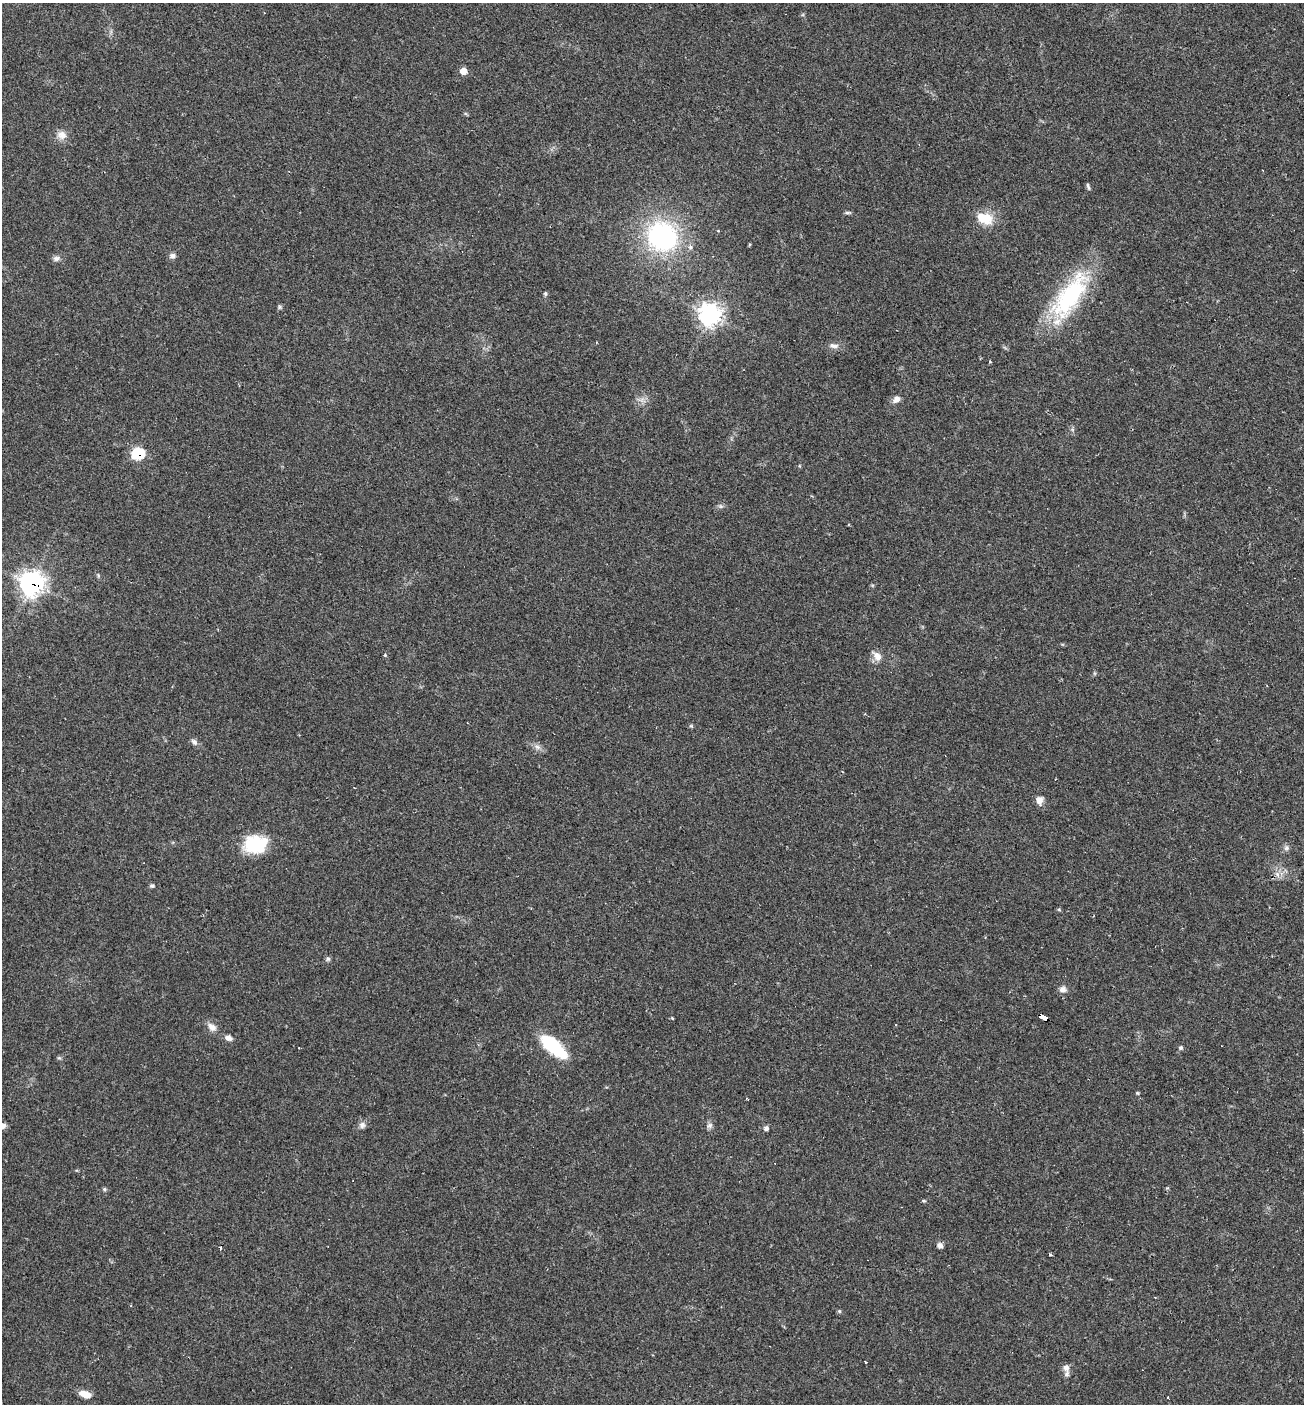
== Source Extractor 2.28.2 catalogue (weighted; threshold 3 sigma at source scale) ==
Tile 6 of 4 x 4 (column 2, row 2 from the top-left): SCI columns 1441-2742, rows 2804-4205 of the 5617 x 5606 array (HDU 1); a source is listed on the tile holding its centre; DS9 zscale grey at full resolution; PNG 1306 x 1406 px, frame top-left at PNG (2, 3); no overlay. Shown black and unused: <1% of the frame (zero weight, under 2 of 3 exposures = <1% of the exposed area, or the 3 px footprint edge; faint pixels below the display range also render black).
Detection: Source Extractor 2.28.2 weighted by HDU 2 'WHT'; one run over the whole footprint, this tile lists its part. Background 0.0642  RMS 0.0053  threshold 0.0239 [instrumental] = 3 sigma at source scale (4.5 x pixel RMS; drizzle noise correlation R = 1.50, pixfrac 1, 0.05/0.05 arcsec/px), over >= 5 px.
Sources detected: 57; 3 cosmic-ray / hot-pixel residue — not listed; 1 inside a brighter listed object's ellipse — not listed separately; the other 53 listed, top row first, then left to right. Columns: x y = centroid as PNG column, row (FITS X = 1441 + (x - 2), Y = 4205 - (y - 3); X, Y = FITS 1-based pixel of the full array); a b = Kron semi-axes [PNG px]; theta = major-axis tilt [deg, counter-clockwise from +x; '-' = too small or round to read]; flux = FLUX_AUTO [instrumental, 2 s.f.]
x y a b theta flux
463 71 6 6 - 5.4
62 135 13 11 -27 4.2
1088 186 9 4 -74 0.98
848 213 10 3 0 0.93
985 218 20 12 -16 13
718 231 3 3 - 0.58
662 237 28 25 -33 89
172 256 9 7 6 1.8
56 258 9 7 11 1.9
545 294 6 4 -69 0.8
1069 296 62 24 55 62
280 307 5 5 - 0.88
710 315 8 8 - 310
833 346 14 7 -7 2.7
990 361 3 3 - 0.54
896 399 11 7 41 2.8
138 453 7 6 - 33
720 506 6 4 -71 0.88
31 583 10 9 - 280
385 655 4 3 - 0.57
877 656 14 9 -46 4.3
691 726 5 4 - 0.67
194 742 9 6 -44 1.9
537 747 8 6 -22 2
1039 800 11 9 82 3.4
256 844 26 20 5 24
1286 848 8 7 - 1.7
152 886 6 5 - 1.1
1059 910 6 4 -20 0.57
328 959 6 6 - 1
1063 989 9 7 -4 2.6
672 1018 3 3 - 0.67
1043 1018 10 4 -30 190
212 1027 13 9 -44 3.6
228 1038 10 7 -17 2.4
553 1046 33 14 -41 28
299 1048 2 2 - 0.53
1180 1048 6 6 - 1
59 1058 6 4 -1 0.75
1137 1093 4 4 - 0.62
747 1099 3 2 - 0.56
362 1125 8 8 - 2.1
709 1125 9 7 32 1.7
3 1126 8 7 - 1.8
766 1128 5 5 - 1.6
104 1189 5 5 - 0.78
924 1201 5 4 - 0.61
940 1245 8 6 -35 1.8
1050 1254 3 3 - 1.4
839 1311 5 4 - 0.7
865 1362 3 2 - 0.57
1066 1368 11 8 -79 2.6
85 1394 12 7 -17 6.3
Overlapping masked pixels (flux is a lower limit): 3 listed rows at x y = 138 453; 31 583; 1043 1018
Isophote crosses this tile's border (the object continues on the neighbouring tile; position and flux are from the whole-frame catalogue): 1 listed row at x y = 3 1126